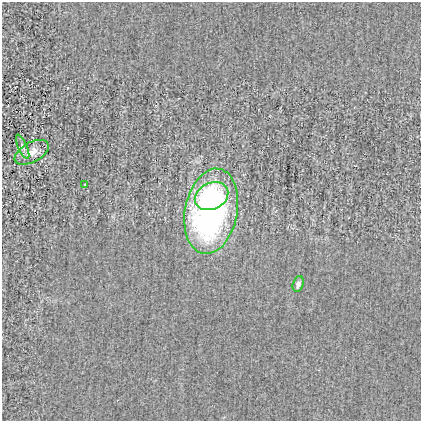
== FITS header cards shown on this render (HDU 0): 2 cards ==
NAXIS1  =                  419
NAXIS2  =                  419

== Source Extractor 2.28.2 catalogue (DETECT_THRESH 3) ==
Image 419 x 419 px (HDU 0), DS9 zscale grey, 1 PNG px = 1 image px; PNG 423 x 423 px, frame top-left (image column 1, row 419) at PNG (2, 2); each listed source drawn as its Kron ellipse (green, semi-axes under 4 px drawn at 4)
Background -4.74e-04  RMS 0.021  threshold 0.0644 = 3 sigma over >= 5 px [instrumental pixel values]
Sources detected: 6; all 6 listed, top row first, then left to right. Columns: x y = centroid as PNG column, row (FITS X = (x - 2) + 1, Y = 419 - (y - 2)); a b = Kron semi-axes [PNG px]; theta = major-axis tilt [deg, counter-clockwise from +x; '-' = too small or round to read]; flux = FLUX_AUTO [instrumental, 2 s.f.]
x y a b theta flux
23 147 13 4 -66 4.6
32 152 18 10 29 16
85 184 3 2 - 0.74
211 196 17 13 26 66
211 211 43 26 79 510
298 284 8 5 73 5.7